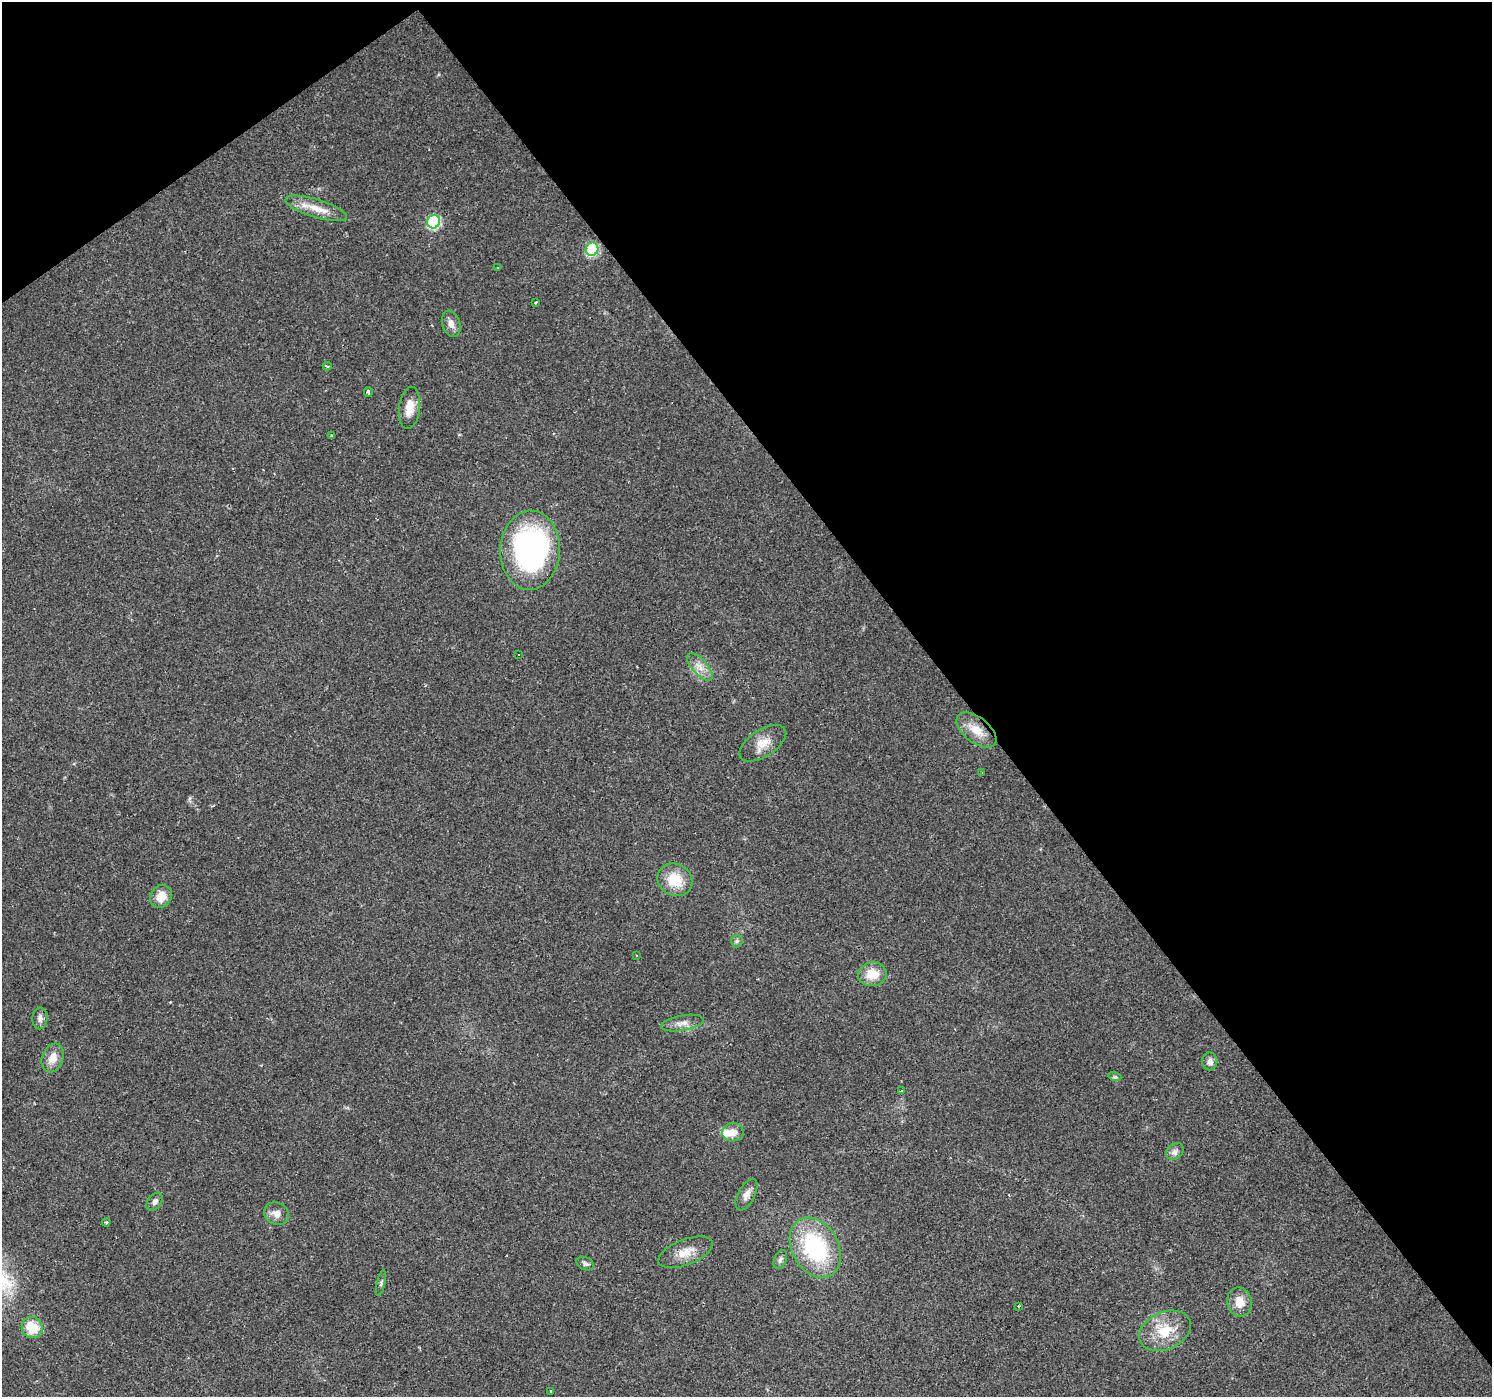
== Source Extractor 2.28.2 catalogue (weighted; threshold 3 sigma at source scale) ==
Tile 3 of 4 x 4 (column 3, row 1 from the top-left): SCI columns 2983-4472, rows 4378-5772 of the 5963 x 5900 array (HDU 1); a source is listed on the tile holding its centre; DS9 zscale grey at full resolution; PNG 1494 x 1399 px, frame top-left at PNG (2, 2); each listed source drawn as its Kron ellipse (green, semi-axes under 4 px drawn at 4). Shown black and unused: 39% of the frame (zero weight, under 2 of 3 exposures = <1% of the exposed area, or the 3 px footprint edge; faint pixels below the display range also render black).
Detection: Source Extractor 2.28.2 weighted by HDU 2 'WHT'; one run over the whole footprint, this tile lists its part. Background 0.0515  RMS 0.0052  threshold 0.0236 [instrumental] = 3 sigma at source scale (4.5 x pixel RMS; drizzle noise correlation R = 1.50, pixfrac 1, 0.0396/0.0396 arcsec/px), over >= 5 px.
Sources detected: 44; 1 inside a brighter listed object's ellipse — not listed separately; the other 43 listed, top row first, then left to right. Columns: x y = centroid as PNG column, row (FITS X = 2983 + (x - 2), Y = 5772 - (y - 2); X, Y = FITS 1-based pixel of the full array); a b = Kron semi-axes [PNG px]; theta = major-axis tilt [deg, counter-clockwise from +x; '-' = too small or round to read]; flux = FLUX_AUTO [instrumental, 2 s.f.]
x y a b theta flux
316 208 32 9 -17 9.1
434 222 7 6 - 51
592 249 7 6 - 43
498 268 3 3 - 1.6
535 303 3 2 - 0.44
451 324 13 8 -72 3.6
327 366 4 3 - 1.2
368 392 5 3 - 1.1
410 408 21 10 82 7.7
332 435 4 3 - 0.5
530 550 40 30 87 120
518 655 2 2 - 0.65
700 667 17 7 -48 4.8
976 730 23 12 -38 9
763 743 26 13 33 8.2
982 772 4 2 - 0.39
675 880 18 15 -30 14
161 896 12 10 52 7.5
737 941 6 6 - 1.1
637 956 3 2 - 0.51
872 974 14 12 9 10
40 1018 11 7 87 2.4
682 1023 21 7 9 4.3
53 1058 15 10 69 6.3
1210 1061 9 7 -90 2.6
1115 1077 6 4 -16 0.9
901 1091 4 3 - 1.2
733 1132 11 9 9 5.2
1175 1151 10 7 39 2.4
746 1195 17 8 62 3.6
155 1202 10 6 53 2.3
276 1214 13 11 -29 4.1
106 1222 4 4 - 0.79
815 1248 32 23 -61 52
685 1252 29 12 21 8.8
780 1259 10 6 65 1.5
585 1264 9 6 -24 1.5
381 1283 13 3 77 0.99
1239 1302 15 12 -79 6.5
1018 1306 3 3 - 2.2
32 1328 11 10 - 13
1165 1331 27 18 24 16
550 1391 3 3 - 0.72